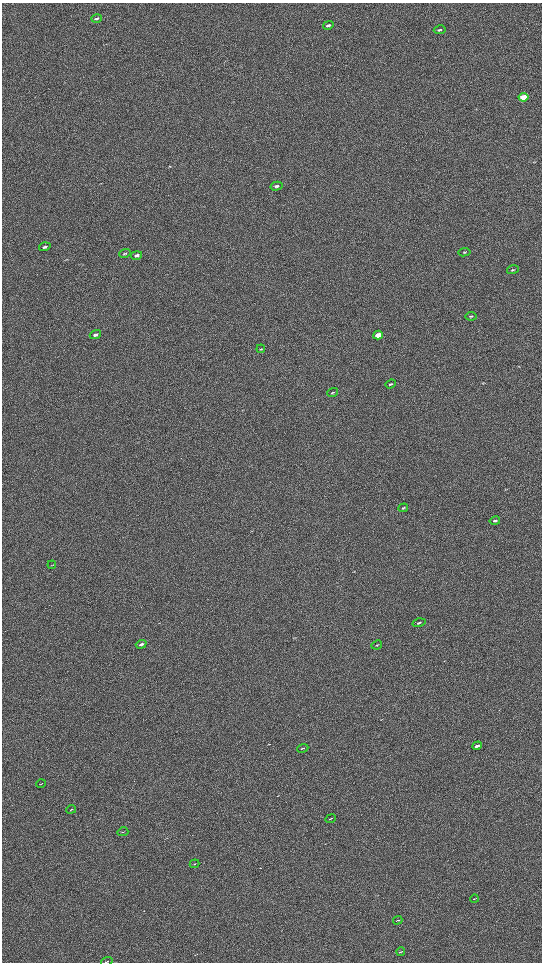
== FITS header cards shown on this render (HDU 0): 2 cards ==
NAXIS1  =                 1080 / length of data axis 1
NAXIS2  =                 1920 / length of data axis 2

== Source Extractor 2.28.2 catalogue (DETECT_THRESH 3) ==
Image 1080 x 1920 px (HDU 0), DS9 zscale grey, zoomed out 1/2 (1 PNG px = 2 x 2 image px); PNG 544 x 964 px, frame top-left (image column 1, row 1919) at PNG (2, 3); each listed source drawn as its Kron ellipse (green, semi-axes under 4 px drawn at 4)
Background 656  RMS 70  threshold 211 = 3 sigma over >= 5 px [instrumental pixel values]
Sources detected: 34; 1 cannot appear on this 1/2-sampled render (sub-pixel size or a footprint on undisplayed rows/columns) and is neither listed nor drawn; the other 33 listed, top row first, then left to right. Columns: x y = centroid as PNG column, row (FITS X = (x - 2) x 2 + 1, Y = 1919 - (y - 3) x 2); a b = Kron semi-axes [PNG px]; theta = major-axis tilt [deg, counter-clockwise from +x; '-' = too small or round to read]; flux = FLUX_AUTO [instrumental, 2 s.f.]
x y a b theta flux
97 18 5 2 - 38000
328 25 5 3 - 34000
440 30 6 3 11 24000
524 97 5 3 - 650000
276 186 6 3 15 26000
45 247 6 3 18 28000
464 252 6 3 7 13000
125 254 6 3 18 15000
137 255 5 3 - 42000
513 270 6 3 17 14000
471 316 5 3 - 15000
95 335 6 3 18 44000
378 335 5 3 - 220000
261 349 4 2 - 8200
390 384 5 3 - 16000
332 392 6 2 14 14000
403 508 5 3 - 13000
495 521 5 3 - 19000
52 565 4 2 - 7600
419 623 6 3 15 17000
141 644 5 3 - 35000
377 645 5 2 - 10000
477 746 5 3 - 46000
303 748 6 2 22 11000
41 784 5 1 - 6800
71 809 5 2 - 9700
330 819 5 2 - 11000
123 832 5 1 - 6700
194 864 5 2 - 9500
474 899 4 2 - 7800
398 920 5 2 - 11000
401 952 4 1 - 6200
107 961 6 2 16 13000
At the frame edge (FLAGS 8, measured only in part): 1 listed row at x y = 107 961
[1 sub-pixel or undisplayed-footprint detection neither listed nor drawn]